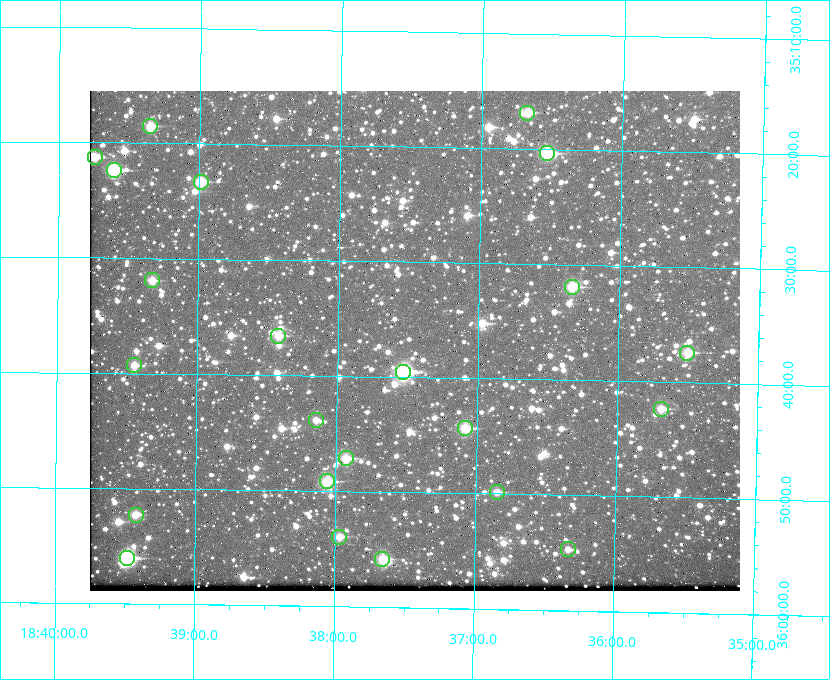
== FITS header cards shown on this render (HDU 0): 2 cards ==
NAXIS1  =                  650 / Width of table row in bytes
NAXIS2  =                  500 / Number of rows in table

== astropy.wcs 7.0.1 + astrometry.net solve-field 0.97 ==
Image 650 x 500 px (HDU 0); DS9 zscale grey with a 90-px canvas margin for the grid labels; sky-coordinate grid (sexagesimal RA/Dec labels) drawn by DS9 from the SOLVED WCS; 23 Tycho-2 reference stars matched to detected sources circled (green)
Header WCS: none
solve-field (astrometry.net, Tycho-2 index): SOLVED blind (the file carries no WCS)
Solved WCS: RA---TAN-SIP/DEC--TAN-SIP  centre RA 18:37:27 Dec +35:37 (279.36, +35.61 deg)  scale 5.21 arcsec/px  FOV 56.5' x 43.4'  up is +179 deg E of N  parity flipped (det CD > 0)
(file carries no celestial WCS; the grid is the blind solution)
Tycho-2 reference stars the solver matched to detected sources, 23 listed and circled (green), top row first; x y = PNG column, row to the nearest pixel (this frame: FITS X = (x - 90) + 1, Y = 500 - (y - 91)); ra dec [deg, ICRS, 3 dp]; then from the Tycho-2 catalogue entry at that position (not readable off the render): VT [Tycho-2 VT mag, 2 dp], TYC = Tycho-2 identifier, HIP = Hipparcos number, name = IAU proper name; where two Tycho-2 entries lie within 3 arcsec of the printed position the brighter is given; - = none
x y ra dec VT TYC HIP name
527 113 279.169 +35.281 10.53 2645-756-1 - -
150 126 279.838 +35.309 10.90 2645-842-1 - -
547 153 279.134 +35.339 9.91 2645-980-1 - -
95 157 279.936 +35.355 10.62 2645-481-1 - -
114 170 279.902 +35.373 9.13 2645-567-1 - -
201 182 279.747 +35.388 10.29 2645-648-1 - -
152 280 279.832 +35.532 10.61 2645-711-1 - -
572 287 279.085 +35.532 9.84 2645-710-1 - -
278 336 279.606 +35.610 10.50 2645-565-1 - -
687 353 278.877 +35.623 10.37 2632-1282-1 - -
134 365 279.862 +35.655 10.83 2649-120-1 - -
403 372 279.382 +35.660 8.88 2649-136-1 91311 -
661 409 278.922 +35.705 10.37 2636-96-1 - -
316 420 279.537 +35.731 11.00 2649-31-1 - -
465 428 279.271 +35.739 10.27 2649-22-1 - -
346 458 279.483 +35.786 9.96 2649-1276-1 - -
327 481 279.516 +35.819 10.07 2649-1464-1 - -
497 492 279.212 +35.831 10.99 2649-1529-1 - -
136 515 279.857 +35.871 10.88 2649-1588-1 - -
339 537 279.492 +35.899 10.86 2649-1492-1 - -
568 549 279.083 +35.912 11.42 2649-1448-1 - -
127 558 279.871 +35.934 9.15 2649-1364-1 91485 -
382 559 279.414 +35.931 10.32 2649-1381-1 - -